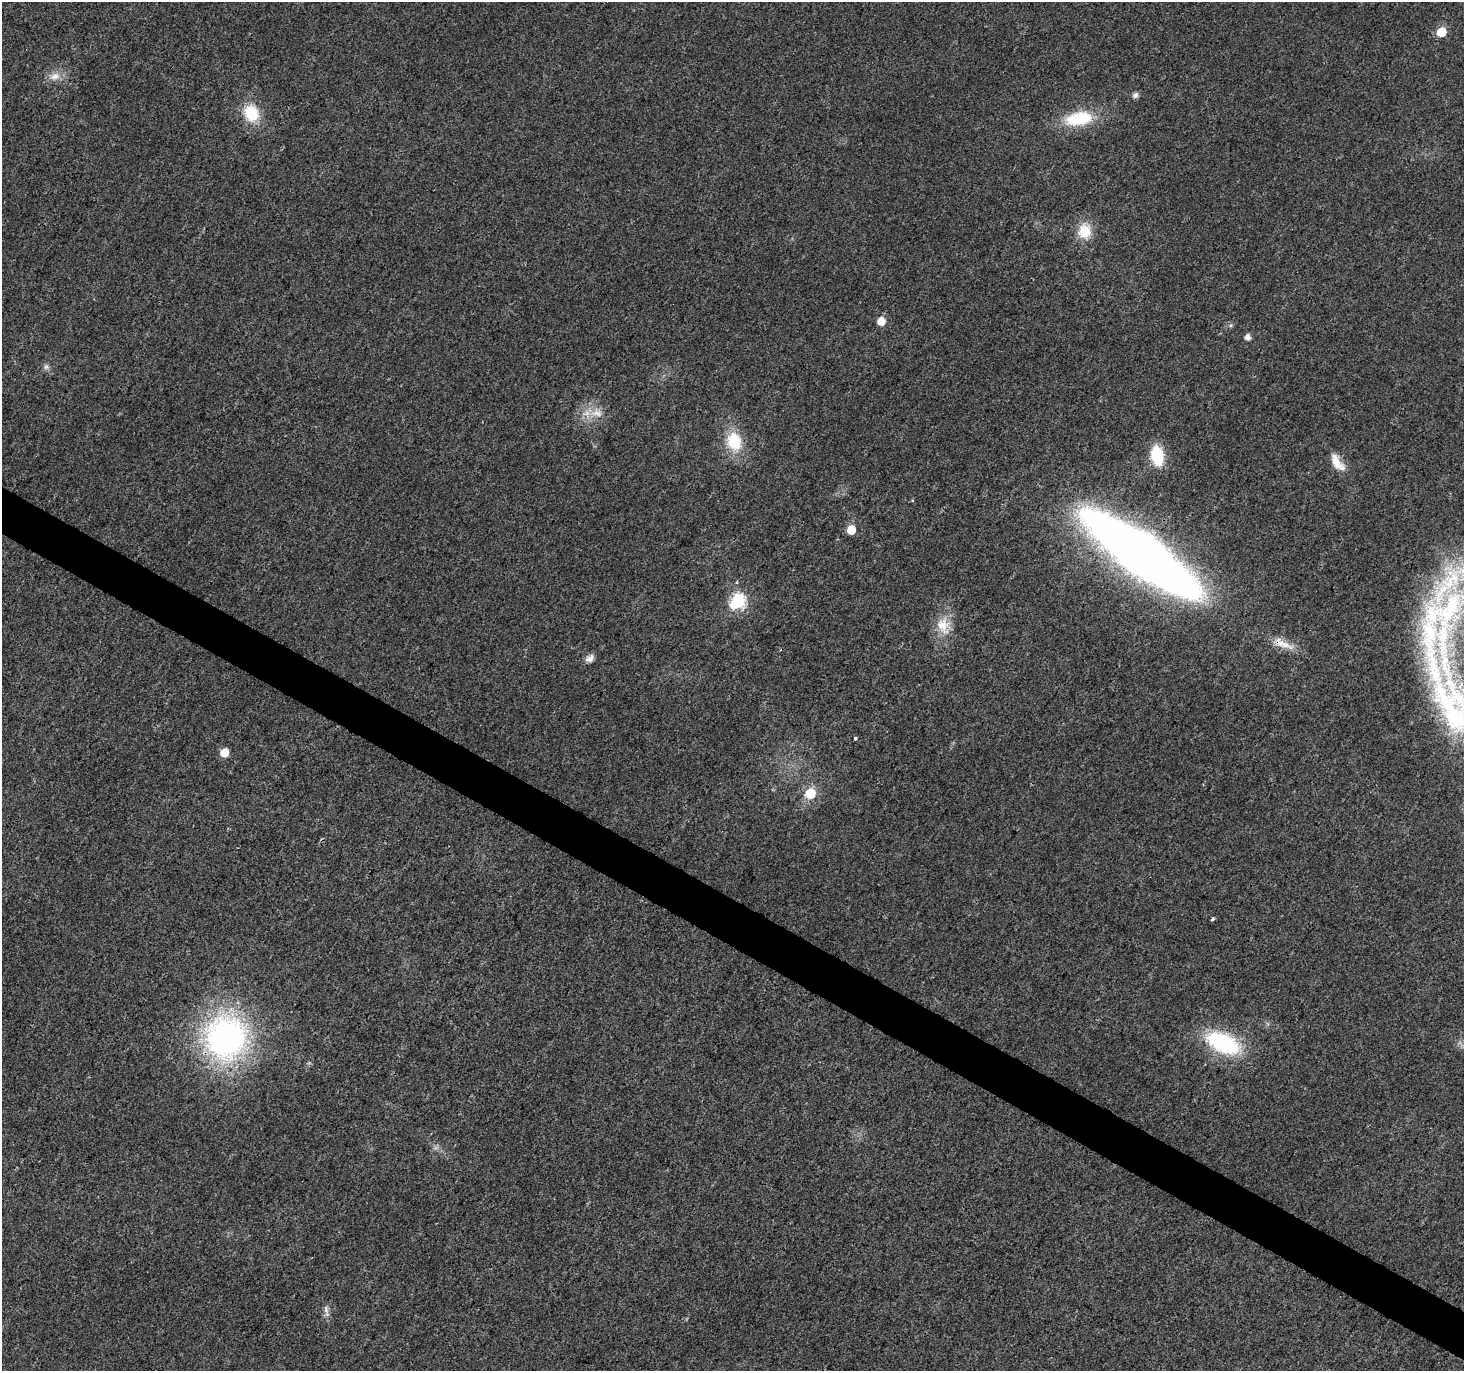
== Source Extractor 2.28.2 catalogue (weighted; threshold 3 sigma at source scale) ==
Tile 6 of 4 x 4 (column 2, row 2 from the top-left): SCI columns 1463-2924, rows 2933-4301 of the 5855 x 5931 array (HDU 1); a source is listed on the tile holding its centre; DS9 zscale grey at full resolution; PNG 1466 x 1373 px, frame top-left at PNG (2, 2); no overlay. Shown black and unused: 3% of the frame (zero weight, under 3 of 4 exposures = <1% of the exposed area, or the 3 px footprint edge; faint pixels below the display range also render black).
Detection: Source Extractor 2.28.2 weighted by HDU 2 'WHT'; one run over the whole footprint, this tile lists its part. Background 0.00519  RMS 0.0025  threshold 0.0111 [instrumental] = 3 sigma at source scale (4.5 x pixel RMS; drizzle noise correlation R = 1.50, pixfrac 1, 0.0396/0.0396 arcsec/px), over >= 5 px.
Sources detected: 30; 3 inside a brighter listed object's ellipse — not listed separately; the other 27 listed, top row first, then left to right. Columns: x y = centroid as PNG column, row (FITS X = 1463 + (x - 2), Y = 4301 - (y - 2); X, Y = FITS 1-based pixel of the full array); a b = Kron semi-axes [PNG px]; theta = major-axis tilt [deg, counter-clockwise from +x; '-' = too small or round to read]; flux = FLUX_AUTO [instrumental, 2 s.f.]
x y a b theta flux
1441 32 6 6 - 8.7
55 76 15 10 21 2.4
1135 95 6 6 - 1.1
251 113 20 16 -65 8.1
1079 119 35 17 9 12
1085 231 20 17 85 5.6
881 321 6 6 - 3.6
1247 337 6 5 - 1.4
46 367 8 6 89 0.76
597 413 15 11 -34 3
734 441 24 19 -73 8.8
1157 456 14 9 -80 15
1336 461 22 11 -64 3.5
851 529 6 6 - 5.4
1142 554 100 28 -36 280
738 601 7 7 - 42
943 625 23 18 90 5.4
1438 629 150 53 84 67
1283 644 34 10 -23 3.9
589 659 12 8 39 1.4
855 738 4 3 - 0.37
224 753 6 6 - 4.5
810 793 6 6 - 12
1212 919 4 3 - 0.56
226 1038 42 40 63 72
1223 1043 40 20 -25 22
326 1309 11 6 90 1
Overlapping masked pixels (flux is a lower limit): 4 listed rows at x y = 1142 554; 1283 644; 226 1038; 1223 1043